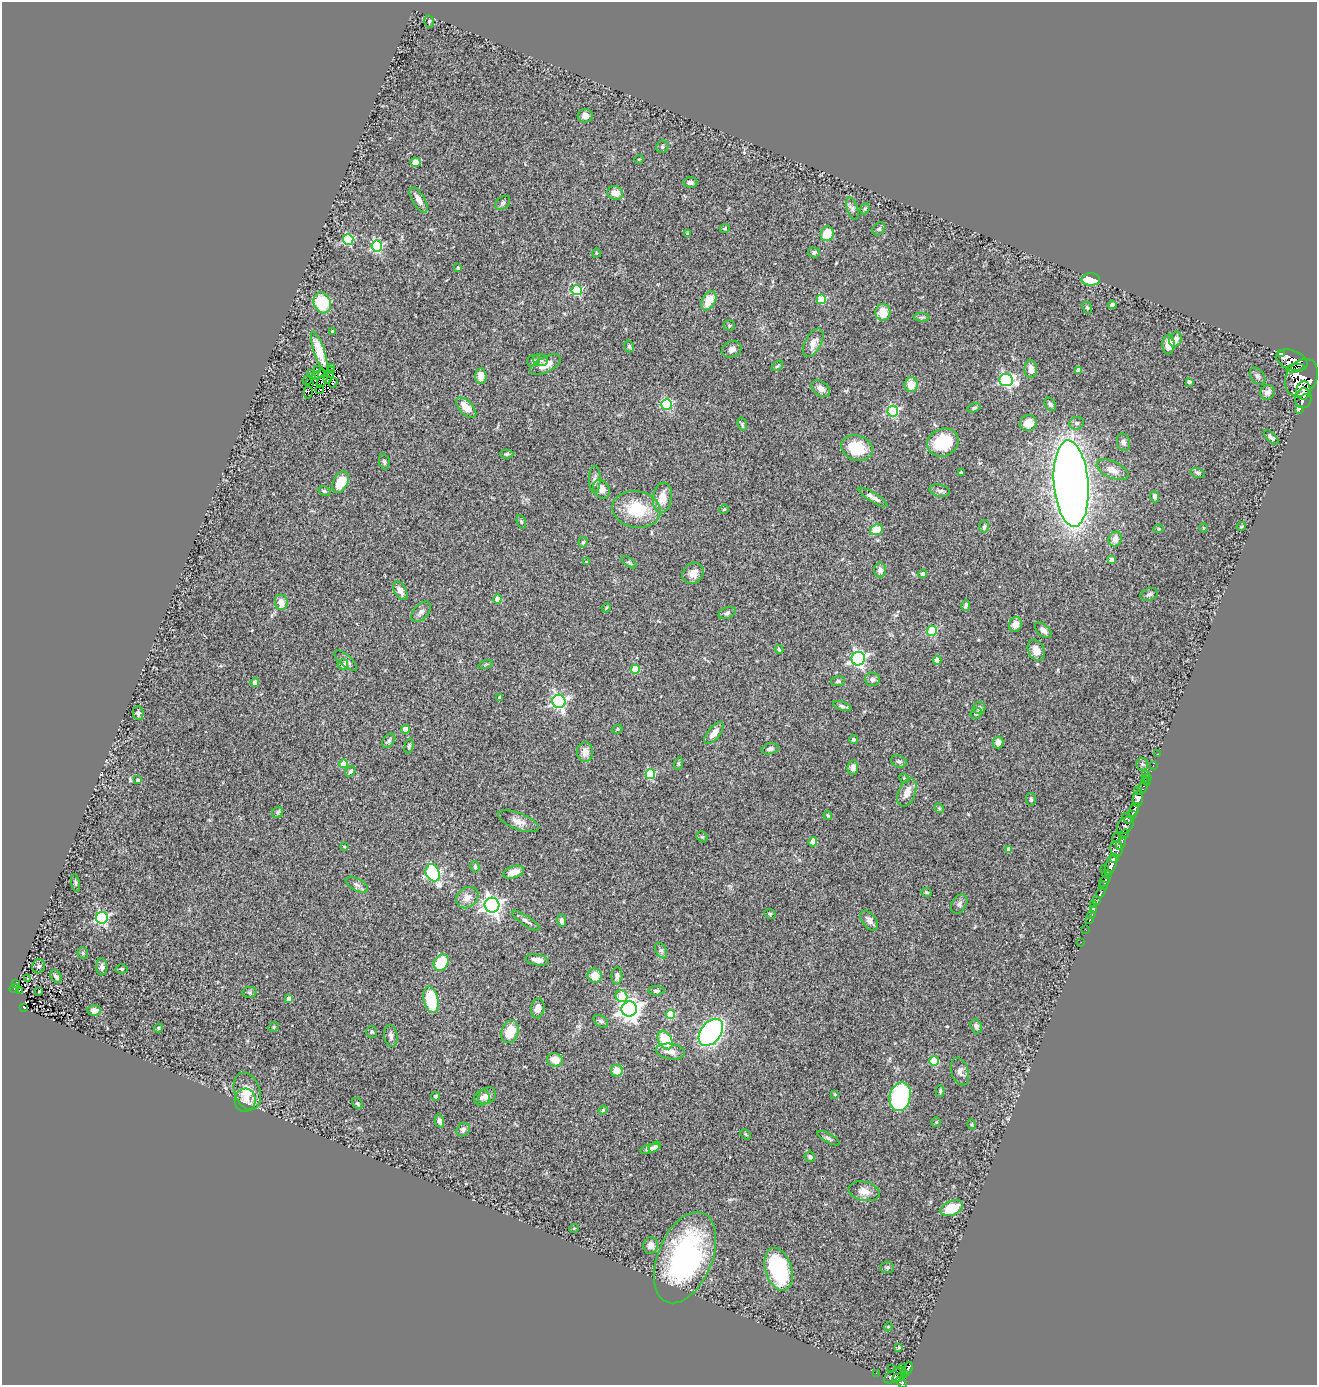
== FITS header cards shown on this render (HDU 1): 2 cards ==
NAXIS1  =                 1315
NAXIS2  =                 1383

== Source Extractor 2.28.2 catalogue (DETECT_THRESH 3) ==
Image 1315 x 1383 px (HDU 1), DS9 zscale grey, 1 PNG px = 1 image px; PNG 1319 x 1387 px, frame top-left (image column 1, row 1383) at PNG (2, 2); each listed source drawn as its Kron ellipse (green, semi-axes under 4 px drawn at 4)
Background 0.79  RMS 0.093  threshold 0.278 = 3 sigma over >= 5 px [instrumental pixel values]
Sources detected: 297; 9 with non-positive FLUX_AUTO (blend fragments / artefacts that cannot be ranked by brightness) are neither listed nor drawn; the other 288 listed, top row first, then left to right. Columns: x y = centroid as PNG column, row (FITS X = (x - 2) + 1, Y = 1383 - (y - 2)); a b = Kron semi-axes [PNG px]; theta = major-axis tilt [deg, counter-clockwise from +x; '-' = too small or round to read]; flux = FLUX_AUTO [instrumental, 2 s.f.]
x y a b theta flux
429 21 6 5 - 11
585 116 7 7 - 35
662 147 6 5 - 13
639 159 4 3 - 4.8
415 162 5 5 - 38
690 182 7 5 -2 18
615 193 8 6 -20 55
419 200 14 6 -60 39
503 203 8 6 40 14
853 209 12 5 -72 18
865 209 6 4 67 7.7
725 228 5 3 - 6.4
879 229 7 5 44 14
687 234 4 2 - 5.6
827 234 7 6 - 120
348 240 5 5 - 520
377 246 5 5 - 650
814 252 6 5 - 13
596 253 4 3 - 4.8
458 268 3 3 - 11
1091 279 9 6 -1 120
577 290 5 5 - 550
821 299 5 4 - 230
709 301 10 6 59 99
322 303 11 8 -70 310
1112 305 4 4 - 18
1087 308 6 4 -63 9.5
883 312 8 7 - 98
922 317 8 4 0 11
729 326 5 5 - 7.1
333 332 3 3 - 19
1176 339 8 6 65 32
813 343 15 8 61 58
1169 344 10 6 87 54
629 346 6 4 -75 9.6
732 349 10 8 19 28
319 352 21 5 -71 79
1282 353 3 2 - 310
541 360 7 5 -17 17
1292 360 16 9 -20 2100
534 361 7 5 25 15
546 365 17 7 27 73
777 366 7 3 36 7.9
332 367 3 2 - 3
1295 368 9 3 8 3900
1031 369 9 6 -90 40
317 370 3 2 - 2.4
1079 370 4 4 - 51
331 371 3 2 - 1.4
312 374 4 2 - 7.6
319 374 5 2 - 6.1
331 374 2 2 - 6.3
316 376 2 2 - 5.6
481 376 8 5 85 58
1258 376 9 6 -51 21
1302 378 20 15 58 2300
307 380 5 2 - 9.1
327 380 3 2 - 7.9
1006 380 7 6 - 1000
322 381 7 2 58 2.5
1189 382 4 3 - 17
309 383 3 2 - 6.5
333 383 5 3 - 9.1
911 384 7 6 - 87
821 388 10 7 -38 36
320 390 4 2 - 11
1304 390 9 7 85 1600
308 392 7 2 84 23
1267 392 7 7 - 28
1303 398 10 8 77 2200
667 404 5 5 - 480
1050 404 7 5 -63 13
466 408 13 6 -46 82
974 408 7 4 20 9.1
1299 409 3 3 - 170
893 411 5 5 - 610
1028 423 8 8 - 69
1076 423 7 6 - 17
742 424 7 4 -72 8.9
1271 437 9 4 -43 20
943 442 16 13 25 260
1123 442 9 6 -77 20
857 448 16 12 -18 210
507 454 6 4 2 10
384 462 7 5 -79 14
1113 470 17 8 -24 61
961 473 4 3 - 11
1198 473 7 5 -20 13
595 479 13 5 90 25
341 482 11 7 62 130
1071 484 43 17 -85 9000
601 489 10 7 -59 51
325 491 7 4 -26 9.1
940 491 10 6 -12 18
873 497 17 4 -32 34
1155 497 5 4 - 24
662 498 15 9 81 76
636 509 24 18 -10 270
724 509 5 4 - 8.1
521 522 7 4 -70 9.3
984 526 6 4 77 11
1241 527 5 3 - 9.2
1203 528 5 3 - 5.1
1159 529 5 4 - 8.3
876 530 6 5 - 120
1115 539 8 6 66 44
583 542 5 4 - 9.2
1111 560 4 4 - 42
586 562 4 4 - 6.1
629 562 9 4 -35 11
880 570 7 6 - 35
693 573 11 9 46 53
923 574 4 4 - 22
400 591 10 6 -59 37
1149 594 9 6 18 18
497 599 4 4 - 93
281 602 7 6 - 52
966 605 5 4 - 16
606 608 5 3 - 6.3
421 612 12 7 47 27
727 613 9 5 23 16
1015 624 7 6 - 56
1043 630 10 5 -41 27
932 631 5 5 - 350
779 649 4 3 - 6.8
1036 650 11 8 -67 62
858 659 7 6 - 1500
937 660 4 4 - 56
346 661 14 5 -40 28
343 665 5 5 - 32
485 665 7 3 19 8.8
635 669 4 4 - 190
872 679 7 7 - 25
838 681 7 5 9 13
255 683 4 4 - 57
500 698 4 3 - 17
559 701 7 6 - 1500
842 706 9 4 -18 14
979 708 6 6 - 20
138 713 7 5 -89 17
976 713 6 5 - 11
406 729 4 4 - 69
617 729 5 4 - 8
714 733 13 6 51 48
853 740 4 4 - 11
389 741 8 5 52 14
998 742 6 5 - 48
409 746 7 4 76 10
770 749 8 5 14 18
585 752 9 8 - 47
1157 754 3 2 - 16
899 761 8 6 -17 17
344 764 4 4 - 140
678 764 6 4 73 9.1
1142 764 6 5 - 10
1153 766 3 2 - 20
853 767 7 5 85 31
350 771 6 4 45 15
650 774 5 5 - 420
1145 774 3 2 - 55
1148 777 3 3 - 33
904 778 5 4 - 6.5
138 780 4 3 - 16
1146 781 5 2 - 16
1143 787 6 3 69 41
1138 790 3 2 - 15
907 792 15 8 68 59
1031 799 6 5 - 10
1138 799 7 5 77 800
939 808 5 4 - 6.9
1134 810 7 4 61 860
278 812 6 5 - 11
828 815 4 3 - 6.7
1132 815 4 3 - 630
1127 818 6 3 -50 130
518 821 21 8 -21 54
1125 825 10 6 44 460
1124 834 5 4 - 320
702 837 6 5 - 9.5
1116 838 5 3 - 130
813 842 4 4 - 120
1121 843 7 3 63 270
344 847 3 2 - 6.3
1009 849 4 4 - 41
1116 849 8 6 -81 820
1114 858 4 3 - 420
1111 865 11 5 68 1400
475 867 6 4 -77 10
1105 868 3 2 - 110
514 872 11 6 19 75
433 873 9 6 -65 810
1107 875 5 3 - 520
1105 881 6 4 49 880
76 883 9 3 -79 9.3
357 885 12 6 -29 23
1104 886 4 3 - 370
927 892 5 3 - 8.4
1101 893 5 3 - 64
467 898 12 9 40 55
1097 900 4 3 - 350
959 904 10 7 56 20
1094 904 3 2 - 5.8
492 905 7 7 - 2900
1094 909 4 4 - 23
770 914 6 4 -26 9.1
1092 914 3 2 - 9.4
102 918 6 6 - 1000
1090 919 2 2 - 5.8
526 921 16 5 -34 24
562 921 6 4 -81 21
869 921 11 7 -51 30
1086 930 3 2 - 10
1081 942 2 2 - 7.6
661 950 8 5 -62 16
83 953 6 5 - 9.6
537 960 12 5 -10 37
441 962 9 6 53 230
38 966 7 6 - 19
102 967 8 5 -87 21
122 969 6 4 -1 9.1
56 976 7 5 -57 18
595 976 7 7 - 84
617 976 8 5 89 22
27 978 3 3 - 13
16 984 3 2 - 8.5
14 989 5 3 - 37
19 991 3 2 - 15
39 991 3 2 - 4.6
656 991 8 4 1 14
250 992 7 5 10 11
621 996 6 5 - 220
289 999 4 4 - 49
431 1000 13 7 -78 280
24 1007 4 2 - 29
538 1008 10 6 81 36
629 1009 8 7 - 4600
94 1010 7 5 -4 36
670 1014 4 4 - 260
601 1021 8 5 -36 14
976 1026 7 5 -72 19
274 1027 5 4 - 8.8
158 1028 4 3 - 8.3
372 1032 6 5 - 11
510 1032 12 8 68 140
711 1032 15 10 52 1500
391 1036 11 6 -83 24
665 1040 10 6 -59 240
670 1052 15 7 -8 52
555 1060 8 6 -16 69
934 1061 5 4 - 230
617 1071 6 6 - 92
960 1072 14 8 -72 34
247 1091 19 13 -70 110
940 1091 5 4 - 9.1
835 1094 3 3 - 5.8
435 1096 4 4 - 12
487 1096 10 7 34 41
900 1097 14 10 76 710
482 1098 8 7 - 27
245 1100 11 10 - 54
357 1103 6 5 - 11
603 1110 4 3 - 7
439 1121 6 4 -75 24
936 1122 5 4 - 7.3
972 1124 5 3 - 6
463 1130 7 6 - 18
746 1134 6 3 -44 7.4
828 1138 12 4 -28 17
655 1147 7 4 38 22
650 1149 10 4 15 30
810 1157 5 5 - 11
864 1191 16 9 -13 56
952 1208 12 7 20 150
574 1228 5 3 - 4.8
651 1245 8 7 - 32
685 1258 48 27 67 1300
887 1267 7 6 - 14
779 1269 22 13 -73 550
888 1327 4 3 - 5.3
899 1348 3 3 - 21
891 1368 2 2 - 3.2
903 1368 3 2 - 8.5
908 1369 7 3 66 200
876 1373 3 2 - 5.5
905 1373 4 2 - 55
895 1375 12 6 30 400
898 1378 6 3 24 130
901 1382 6 4 -49 430
At the frame edge (FLAGS 8, measured only in part): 1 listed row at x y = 901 1382
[9 non-positive-flux detections neither listed nor drawn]